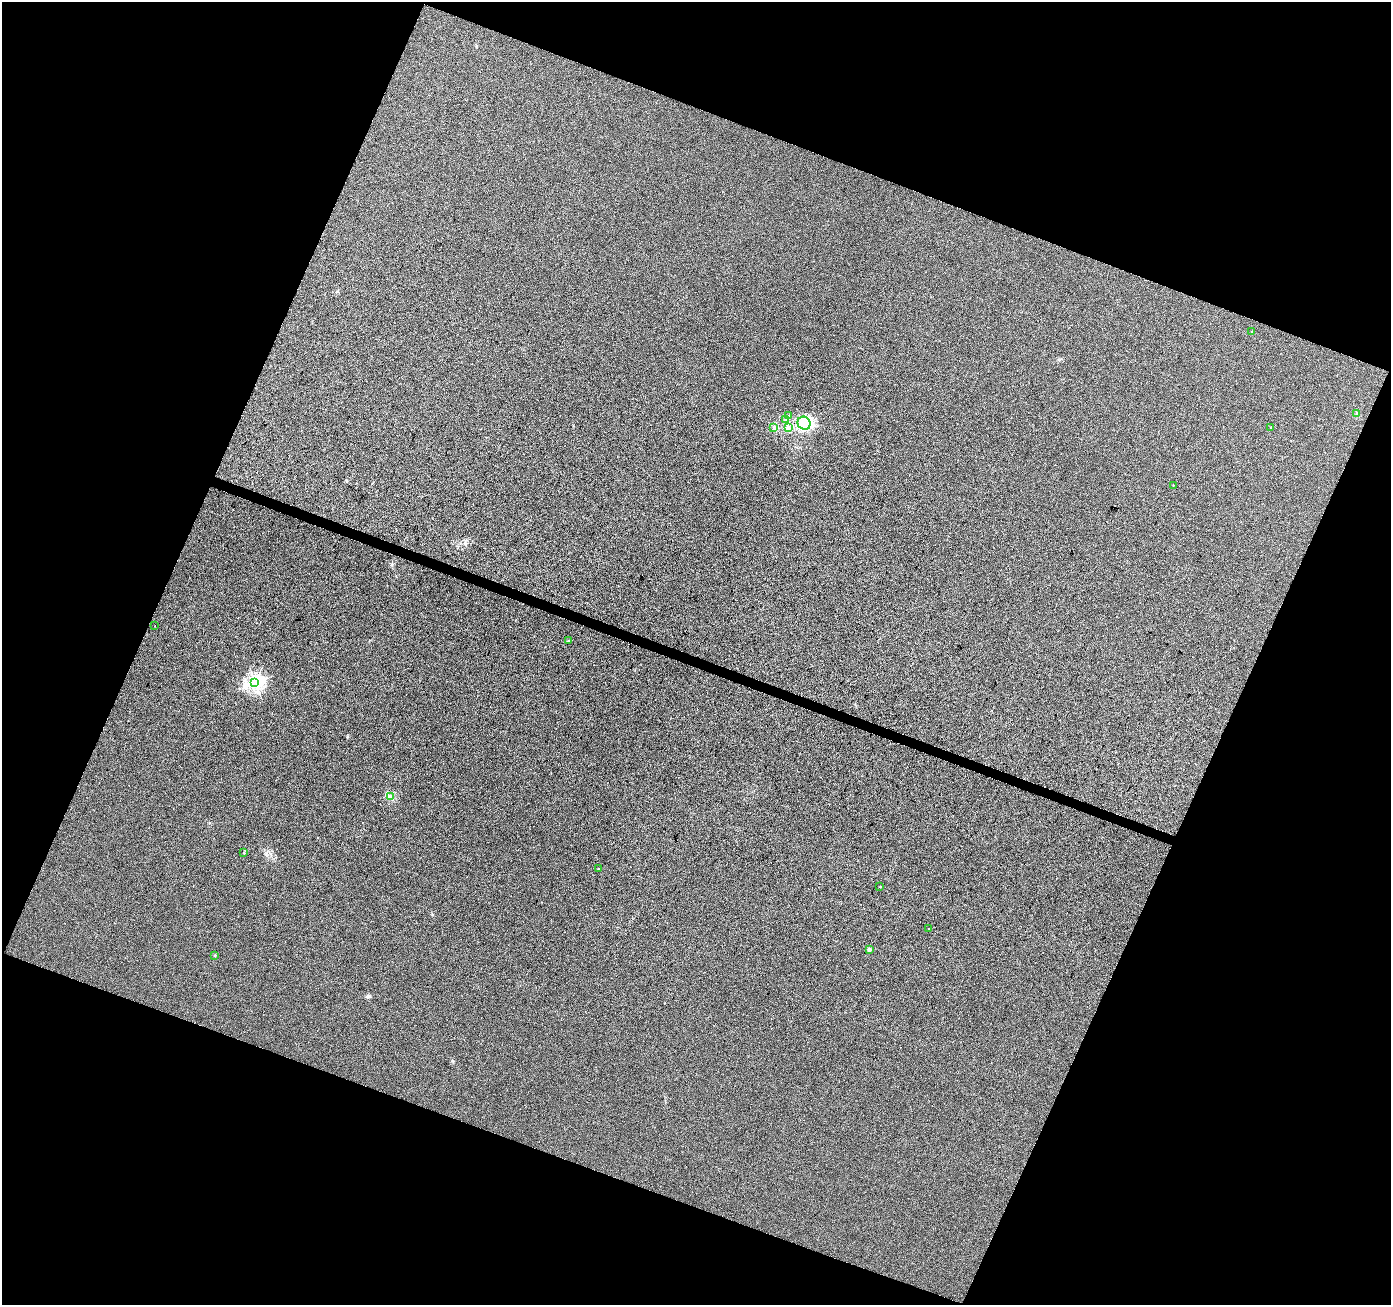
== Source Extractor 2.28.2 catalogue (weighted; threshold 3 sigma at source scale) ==
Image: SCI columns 9-5561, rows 275-5483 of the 5562 x 5693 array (HDU 1 of 3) = the unmasked area's bounding box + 8 px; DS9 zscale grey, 4 x 4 block average (1 PNG px = mean of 4 x 4 image px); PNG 1393 x 1307 px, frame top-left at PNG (2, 2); each listed source drawn as its Kron ellipse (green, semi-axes under 4 px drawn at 4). Shown black and unused: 42% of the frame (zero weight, under 3 of 4 exposures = <1% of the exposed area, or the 3 px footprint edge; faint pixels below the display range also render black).
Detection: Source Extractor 2.28.2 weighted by HDU 2 'WHT'. Background 0.00192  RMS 0.0027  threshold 0.0123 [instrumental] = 3 sigma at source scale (4.5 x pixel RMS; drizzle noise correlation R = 1.50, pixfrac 1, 0.0396/0.0396 arcsec/px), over >= 5 px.
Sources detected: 22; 1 inside a brighter object's white glare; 2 cosmic-ray / hot-pixel residue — neither listed nor drawn; the other 19 listed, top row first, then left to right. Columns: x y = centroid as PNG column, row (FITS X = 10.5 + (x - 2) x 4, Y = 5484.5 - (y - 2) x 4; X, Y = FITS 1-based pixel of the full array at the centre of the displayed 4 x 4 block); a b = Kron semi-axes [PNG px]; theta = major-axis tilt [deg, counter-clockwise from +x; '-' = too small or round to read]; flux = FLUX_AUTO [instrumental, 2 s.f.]
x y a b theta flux
1251 332 2 2 - 1.5
1356 413 2 2 - 0.4
789 415 2 2 - 0.68
785 420 2 2 - 1.1
804 423 7 6 - 140
1271 427 2 2 - 0.56
774 428 2 2 - 0.87
788 428 2 2 - 2.3
1173 485 2 2 - 0.75
155 626 2 2 - 0.82
568 641 2 2 - 3.2
255 683 3 3 - 230
390 796 2 2 - 0.61
244 853 2 2 - 1.1
599 869 2 2 - 1.3
880 886 2 2 - 0.76
929 929 2 2 - 1.8
869 950 2 2 - 7.3
215 955 2 2 - 1.8
Diffuse or blended objects may show on this block-average render without a row.